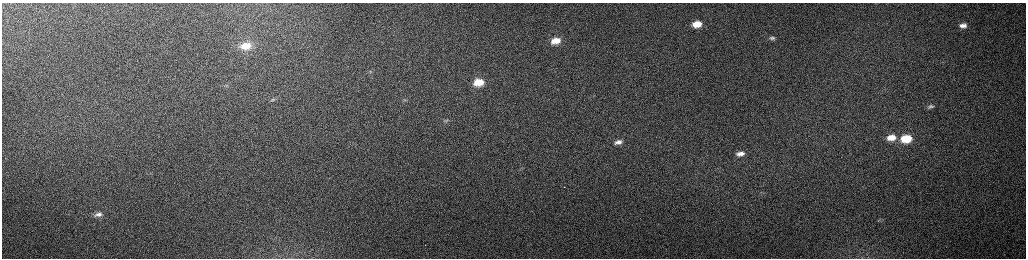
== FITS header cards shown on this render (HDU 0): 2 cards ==
NAXIS1  =                 2048 /fastest changing axis
NAXIS2  =                  512 /next to fastest changing axis

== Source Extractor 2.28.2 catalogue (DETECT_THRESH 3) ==
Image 2048 x 512 px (HDU 0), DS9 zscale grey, zoomed out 1/2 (1 PNG px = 2 x 2 image px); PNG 1028 x 260 px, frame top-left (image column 1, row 511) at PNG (2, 3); no overlay
Background 155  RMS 1.5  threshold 4.47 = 3 sigma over >= 5 px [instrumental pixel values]
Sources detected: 20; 3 cannot appear on this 1/2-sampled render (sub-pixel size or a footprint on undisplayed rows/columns) and are not listed; the other 17 listed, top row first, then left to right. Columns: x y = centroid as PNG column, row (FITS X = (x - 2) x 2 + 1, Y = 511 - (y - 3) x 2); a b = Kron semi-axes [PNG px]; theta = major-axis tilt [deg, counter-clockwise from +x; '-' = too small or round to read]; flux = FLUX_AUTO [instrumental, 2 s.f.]
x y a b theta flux
697 24 9 6 9 5400
963 25 7 4 2 1700
773 38 8 5 -15 740
556 41 11 7 11 5100
246 46 12 8 10 5000
370 72 5 3 - 390
478 82 10 7 10 6400
227 85 3 2 - 200
404 99 6 4 -2 580
273 100 7 5 9 680
931 106 6 4 10 720
446 120 7 4 4 520
891 137 11 7 8 4400
906 139 9 6 8 12000
618 142 12 7 7 2500
740 154 12 7 8 2500
98 214 13 7 6 2300
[3 sub-pixel or undisplayed-footprint detections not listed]